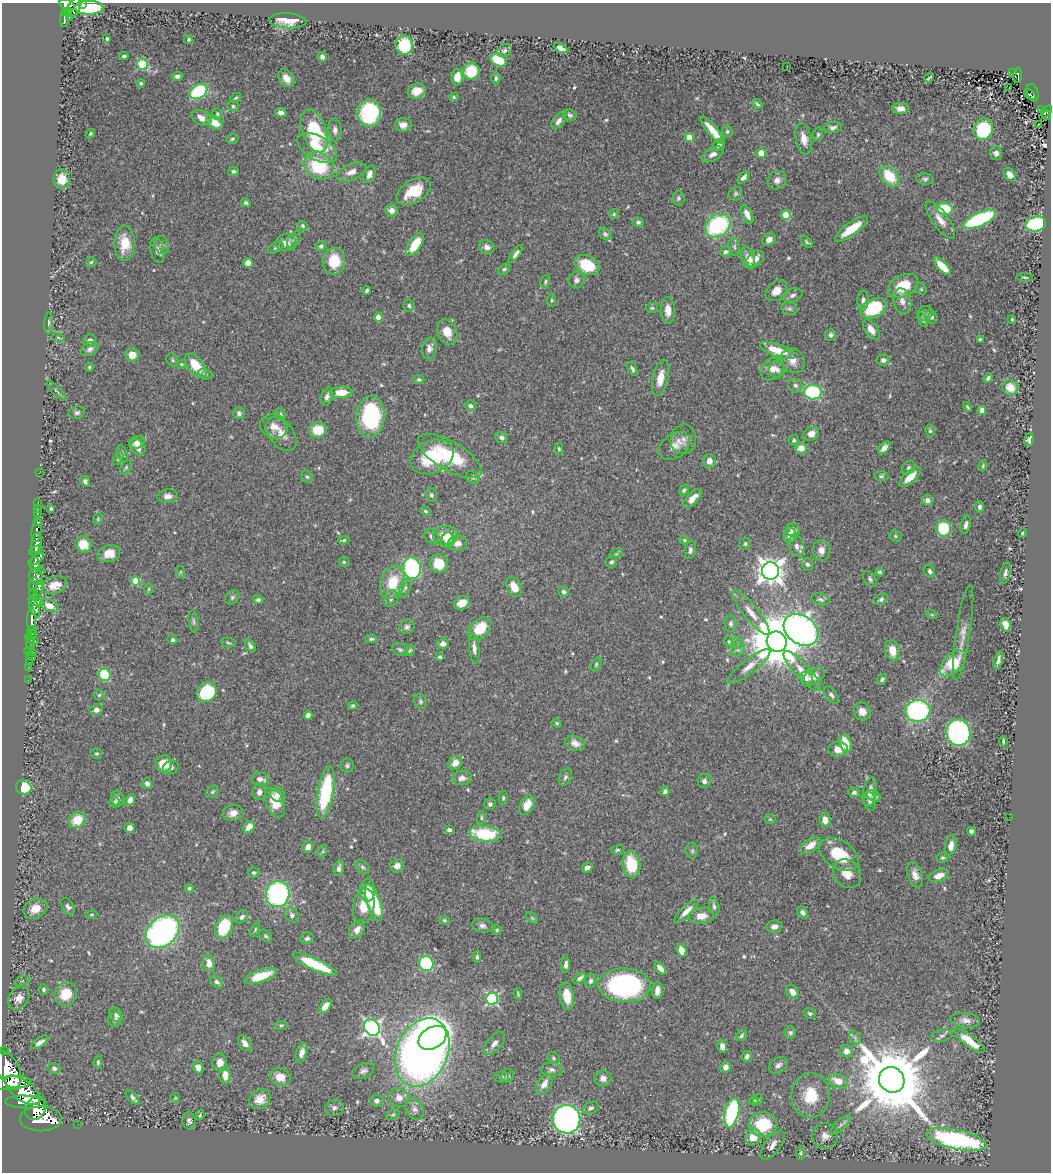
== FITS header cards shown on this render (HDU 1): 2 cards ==
NAXIS1  =                 1049
NAXIS2  =                 1170

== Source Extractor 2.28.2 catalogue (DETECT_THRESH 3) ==
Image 1049 x 1170 px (HDU 1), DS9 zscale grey, 1 PNG px = 1 image px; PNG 1053 x 1174 px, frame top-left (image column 1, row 1170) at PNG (2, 3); each listed source drawn as its Kron ellipse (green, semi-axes under 4 px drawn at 4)
Background 0.712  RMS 0.018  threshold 0.0545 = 3 sigma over >= 5 px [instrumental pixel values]
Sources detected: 580; of the 580, the 500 brightest by FLUX_AUTO listed and drawn (80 fainter detections omitted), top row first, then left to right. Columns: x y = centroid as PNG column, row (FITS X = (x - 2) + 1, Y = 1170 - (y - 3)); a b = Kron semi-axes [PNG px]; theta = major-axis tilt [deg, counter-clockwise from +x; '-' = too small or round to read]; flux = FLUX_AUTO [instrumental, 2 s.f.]
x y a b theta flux
82 4 3 3 - 30
67 5 8 5 -29 350
74 8 10 6 63 500
89 8 14 7 0 140
69 11 4 3 - 70
65 13 4 3 - 95
69 17 3 2 - 13
64 19 8 3 88 160
288 21 18 7 -3 18
107 38 3 3 - 2.7
189 39 4 4 - 1.6
404 45 9 8 - 63
560 48 7 4 -26 7
504 50 7 6 - 3.3
124 56 5 3 - 2.3
322 57 4 4 - 6.3
498 60 8 5 -28 43
143 64 6 5 - 89
787 66 2 2 - 2.8
471 71 8 8 - 40
1013 72 3 2 - 15
1018 75 7 4 87 100
177 76 6 4 3 3.6
457 77 8 6 85 11
286 78 10 7 -54 13
496 78 6 4 -89 2.5
929 78 5 2 - 1.6
141 83 4 4 - 1.9
1009 87 2 2 - 1.5
417 91 9 7 16 13
198 92 9 6 33 110
1033 93 9 5 -72 110
1030 94 6 2 -39 39
454 97 4 4 - 1.9
236 98 6 4 39 1.7
757 104 5 4 - 2.1
233 106 6 5 - 2.3
900 108 8 5 2 9.4
1042 109 3 2 - 8.3
1046 111 7 3 49 75
281 113 6 4 -18 4.6
369 113 14 12 88 130
217 114 6 5 - 2.1
570 115 7 5 -19 2.7
1047 115 4 2 - 26
202 118 10 7 -22 9.8
559 121 10 5 52 6
214 122 9 6 -31 21
1038 124 2 2 - 2.5
403 125 8 7 - 7.8
833 127 9 5 9 4.1
983 129 11 9 70 75
335 130 11 6 -87 5.6
713 130 17 5 -50 17
314 131 22 12 -69 100
727 131 6 5 - 2
90 134 5 4 - 1.6
818 134 7 5 77 2.3
689 138 4 4 - 26
232 139 6 4 17 2.1
804 139 16 8 -78 13
719 145 6 5 - 5.5
317 148 22 12 -29 31
761 153 5 5 - 16
996 153 6 6 - 5.1
713 154 11 6 27 6.9
319 166 16 13 -27 69
233 171 5 5 - 2.7
351 172 16 8 22 9.8
369 174 9 5 69 7.7
1010 175 7 5 -55 8
889 176 12 8 -47 40
744 177 7 4 45 5.4
62 179 10 8 87 21
925 179 9 5 -5 3
777 180 10 8 42 7.2
414 191 19 11 31 39
735 194 7 6 - 2.7
678 198 7 6 - 3.1
246 203 5 4 - 2.3
945 209 8 6 -8 47
391 210 6 6 - 7.9
614 214 5 5 - 1.7
747 214 10 5 -65 9.5
786 215 5 4 - 45
980 219 17 7 24 140
940 220 22 8 -54 14
638 222 6 4 13 2.8
1036 224 10 7 13 87
303 226 5 4 - 1.7
718 226 14 10 34 130
851 229 20 6 36 32
605 234 7 5 -45 2.9
294 239 10 5 58 3
769 239 7 6 - 7.4
807 242 7 3 -43 2.1
125 243 17 10 -90 28
286 243 10 8 2 11
162 245 9 7 -71 4.5
415 245 13 6 57 36
321 246 6 5 - 2.8
276 247 8 4 30 2.3
487 247 8 6 -25 6.6
734 247 9 5 -80 3.2
157 250 12 7 -76 6.5
726 252 6 5 - 2.9
516 254 10 4 55 4.6
748 258 11 6 -73 12
755 259 10 6 40 11
334 261 13 11 86 35
91 262 5 5 - 1.9
248 263 5 5 - 14
587 265 13 9 -24 47
942 266 11 5 -45 23
504 269 6 5 - 2.3
1025 277 8 3 -3 1.7
576 280 8 8 - 4.5
545 282 7 4 72 2.2
903 286 16 10 28 37
921 289 6 5 - 1.6
367 291 4 3 - 2.7
776 291 12 9 42 11
792 295 10 6 20 4.3
551 300 7 3 83 1.6
863 301 10 5 88 4.6
902 301 13 8 -74 8.4
409 306 6 5 - 2.7
652 308 6 5 - 2
789 308 8 6 -12 3
873 308 14 9 27 75
668 310 13 7 -87 12
925 313 8 6 42 3
378 317 4 4 - 17
931 317 7 6 - 3.4
1012 319 4 3 - 1.6
923 320 8 4 -65 2.2
48 323 11 4 87 3
871 329 11 6 -55 11
447 332 13 9 -69 19
831 335 6 5 - 3.5
58 338 7 3 -9 1.6
90 340 6 6 - 4.6
980 340 4 3 - 3.1
429 348 11 7 76 7.8
90 349 9 6 29 4.8
777 350 18 6 -18 29
132 355 7 6 - 14
173 360 7 5 -52 2.3
883 360 6 5 - 4.9
793 361 13 11 -56 12
181 364 5 4 - 1.5
196 366 14 7 -50 34
89 367 4 4 - 1.7
632 369 7 4 -62 2.9
772 369 13 10 41 11
777 370 8 8 - 5.7
205 374 7 5 -18 2.5
660 378 18 8 78 18
988 378 5 4 - 2.9
419 379 5 4 - 2.6
795 386 7 6 - 3.8
1010 387 8 7 - 21
57 391 13 3 -47 2.9
341 392 11 6 3 23
813 392 9 7 -5 110
327 397 9 5 72 4.9
470 406 6 5 - 3.4
967 407 5 3 - 1.6
982 411 4 4 - 25
77 413 8 6 14 3.6
239 413 6 6 - 3.2
281 414 6 4 -63 2
371 417 21 14 86 130
274 426 14 11 -22 12
318 430 9 7 10 29
930 431 6 4 -76 2.4
281 434 19 12 -54 15
811 434 8 6 27 8.7
501 437 6 5 - 4.4
683 439 15 12 79 11
794 440 5 5 - 2.3
1029 440 6 4 74 4.4
137 443 8 6 19 6.1
674 446 17 12 36 13
138 447 9 6 -60 9
801 448 6 5 - 15
884 448 7 4 48 5.7
559 449 6 4 -80 2
122 454 9 5 -72 3.1
450 456 36 14 -30 71
432 457 22 16 25 69
118 459 7 4 62 2
709 461 7 6 - 8.8
983 466 6 4 71 1.7
126 467 7 5 63 2.4
908 468 7 6 - 3.4
39 473 2 2 - 8.1
881 476 7 5 1 2.4
307 477 6 5 - 2.5
473 477 7 5 -46 2.5
910 477 13 6 42 18
85 481 6 5 - 3.2
684 490 6 4 52 2.6
431 495 7 5 -71 2.6
168 496 10 7 6 6.7
693 498 12 5 46 14
927 500 6 5 - 4.2
38 503 2 2 - 8.9
979 507 6 4 81 3.3
38 508 2 2 - 8.3
51 509 4 3 - 2.1
425 511 6 4 -27 1.7
37 513 4 3 - 69
98 519 6 4 71 1.6
38 522 3 3 - 90
966 525 9 5 75 4.6
944 528 8 7 - 59
793 530 7 6 - 6.8
37 531 12 5 82 190
1023 533 5 3 - 1.7
445 535 12 9 6 24
790 535 8 6 -90 9
895 536 6 5 - 2.2
432 537 8 6 -55 5.2
344 540 6 4 16 2
447 540 7 6 - 8.8
684 540 5 4 - 1.9
37 543 10 5 80 1000
458 543 9 8 - 7.4
83 544 8 8 - 22
745 544 6 5 - 2.5
796 546 11 7 -72 6.7
36 550 7 4 24 480
690 550 9 5 82 3.9
821 550 10 9 - 8.6
109 553 11 8 17 16
616 554 7 4 18 2
36 559 9 4 35 900
344 562 5 5 - 1.7
611 562 6 5 - 2.9
439 564 9 8 - 30
807 564 6 5 - 3.8
35 565 8 5 -89 1200
412 568 11 9 -81 170
40 570 3 2 - 3.7
770 571 8 8 - 1200
930 571 7 5 -59 3.1
181 572 6 4 -71 1.8
880 572 4 3 - 2.4
1005 573 11 5 77 3.6
36 577 8 6 -73 770
870 579 9 5 -54 3.2
135 581 4 4 - 35
393 582 16 12 71 38
34 584 7 4 75 330
54 585 13 8 17 16
514 587 10 7 -64 16
39 588 7 4 70 260
405 588 10 5 67 3.6
149 589 5 5 - 1.6
564 592 5 5 - 3.4
34 594 6 4 -74 450
232 597 8 6 45 2.9
391 599 8 7 - 5.2
820 599 9 5 -15 3.8
881 599 7 5 28 3
258 600 5 4 - 2.5
36 601 8 3 -21 460
462 603 8 6 28 14
49 605 10 6 -21 10
34 607 10 4 -69 470
751 613 28 7 -51 16
932 615 6 4 -19 1.5
32 620 12 4 90 880
194 621 11 5 -83 2.9
731 624 8 6 -88 3.2
1006 625 7 5 -72 12
407 627 8 7 - 3.8
479 629 13 9 46 34
32 630 4 3 - 310
801 630 19 14 -36 660
963 632 48 7 81 12
31 634 6 3 37 400
371 639 6 4 2 2.4
30 640 3 3 - 38
35 640 3 2 - 21
172 640 5 4 - 2.5
729 641 5 4 - 1.7
777 642 10 9 - 9300
30 643 7 3 -90 74
228 643 7 5 -8 2.1
738 643 6 5 - 2.4
443 644 5 5 - 5.9
250 646 7 4 -54 3.3
474 648 15 5 -84 6.2
400 649 8 5 -30 2.8
410 650 6 4 57 2
738 650 7 5 43 3
30 651 6 3 -15 28
893 651 11 7 -78 18
29 655 3 3 - 27
440 657 4 3 - 2.5
33 658 3 3 - 61
998 660 9 3 75 4
29 662 2 2 - 12
953 663 16 9 43 51
596 664 7 4 64 2.1
749 667 26 7 38 13
28 668 2 2 - 6.6
802 671 26 7 -48 17
105 675 6 6 - 79
814 676 13 7 31 12
806 678 7 6 - 4
882 679 6 4 51 2.3
28 680 2 2 - 8.2
207 692 10 9 - 71
99 695 5 5 - 1.8
831 695 10 5 -53 3.4
420 701 8 6 -68 2.9
353 705 5 4 - 2.1
96 710 6 5 - 6.3
862 711 9 8 - 10
918 711 12 11 - 190
308 715 5 4 - 6.3
557 723 5 4 - 1.6
958 732 13 12 - 280
1003 741 5 2 - 1.7
575 743 10 7 -24 7.2
845 743 9 6 -69 32
838 749 10 7 2 11
97 754 5 5 - 1.9
455 763 7 6 - 13
164 764 8 8 - 21
347 765 7 6 - 3.1
171 767 8 6 22 4
565 777 9 6 62 3.5
462 778 10 7 6 5.7
260 779 8 7 - 7.4
704 781 7 6 - 3.6
147 784 5 5 - 5.1
24 787 8 7 - 42
665 791 5 4 - 4
212 792 7 5 43 2.3
259 792 8 6 82 5.9
326 792 26 8 80 110
854 792 6 5 - 4.2
870 792 15 7 79 11
278 795 7 7 - 7.9
874 796 8 5 -28 3.5
117 798 8 6 -76 5.1
503 798 6 4 81 1.9
130 800 6 4 58 7.8
870 801 9 6 -78 4.7
115 802 5 5 - 2.6
275 802 15 9 -68 32
490 804 6 6 - 3.3
527 805 10 7 62 15
233 813 10 8 16 8.6
1009 817 2 2 - 5.7
481 818 6 4 -89 2
770 819 5 5 - 1.6
77 820 9 7 40 28
825 820 7 5 -84 11
249 827 6 5 - 14
129 828 5 5 - 9.5
449 830 4 4 - 7.2
971 831 4 4 - 3.9
485 834 16 8 -6 70
810 845 12 6 34 14
951 845 10 5 80 11
308 847 6 5 - 7.2
617 850 6 4 16 2.1
323 851 6 4 72 1.9
692 851 8 6 -88 2.4
839 855 21 13 -32 49
943 858 5 5 - 2
631 864 13 8 -82 49
397 866 7 6 - 7.7
362 867 8 5 -40 2.8
339 868 8 5 79 5.3
587 868 6 4 27 5.9
254 873 6 5 - 2.3
847 874 15 13 -52 15
915 875 13 7 -71 9.1
939 876 10 6 20 12
189 888 4 4 - 2.3
367 890 11 7 89 20
278 894 13 12 - 200
374 902 19 7 -72 70
364 906 17 10 80 23
714 906 9 5 -76 4
68 907 9 6 -59 4.1
35 909 12 9 26 16
686 911 16 5 44 11
803 912 6 5 - 4.9
91 915 6 4 6 1.5
292 915 8 6 -56 4.7
701 916 12 8 5 13
242 917 7 5 45 4.1
532 918 7 4 -44 2.1
444 920 5 4 - 1.8
482 926 10 7 -13 4.9
774 926 8 6 10 5.5
224 927 12 8 69 59
357 929 10 6 54 7.4
255 930 8 4 64 1.8
497 930 4 4 - 1.6
163 932 19 14 41 430
265 936 7 5 -41 2.3
307 938 7 5 27 3.4
681 950 6 4 -71 22
477 957 6 4 85 2.5
209 963 9 6 -83 9.1
426 963 7 7 - 96
315 964 24 6 -25 53
566 965 8 4 88 4.9
660 968 7 4 -48 7.9
260 976 17 6 18 36
580 978 7 4 40 3.7
22 981 8 4 19 2.4
590 981 7 5 82 3.6
217 982 7 5 -42 3.4
624 985 26 17 -2 210
43 990 5 4 - 2.5
657 991 8 5 88 8
792 992 7 5 -51 8.3
66 994 12 10 61 29
518 994 6 4 -80 1.8
567 996 14 7 -81 22
19 998 12 9 51 11
492 999 6 6 - 160
325 1006 8 5 53 12
810 1013 6 5 - 2.5
116 1015 7 6 - 4.3
115 1020 7 6 - 3.6
965 1020 15 7 -7 7.6
281 1025 6 4 7 1.9
372 1028 9 7 -53 420
790 1032 6 6 - 2.7
741 1036 6 4 47 2.3
942 1036 10 6 11 4.1
433 1038 15 10 31 240
855 1038 7 4 -57 3.1
970 1041 18 5 -37 27
40 1042 10 4 32 5.9
245 1043 9 6 -57 8.2
494 1044 14 7 50 7.1
722 1046 6 4 -76 7.2
5 1051 2 2 - 19
846 1051 6 6 - 8
422 1052 35 25 67 1100
302 1053 10 5 73 7.5
747 1056 5 4 - 4.3
553 1058 6 5 - 2.6
98 1062 6 4 84 2.1
220 1062 9 7 83 12
778 1065 10 7 36 5.3
198 1067 6 5 - 8.6
726 1067 5 5 - 7.1
54 1068 6 5 - 3.6
8 1069 19 11 -63 4000
551 1070 10 7 -6 4.8
363 1071 11 7 23 5.1
225 1075 8 6 -86 13
508 1076 7 6 - 3.4
280 1077 10 9 - 17
501 1077 7 5 0 2.4
603 1078 8 8 - 6.5
892 1080 13 12 - 16000
838 1081 10 6 -25 17
11 1083 20 7 5 3300
544 1084 11 6 57 11
23 1090 20 10 -37 4300
811 1096 22 19 84 42
133 1098 9 4 -45 3.9
175 1098 5 5 - 1.7
399 1098 10 9 - 10
260 1099 11 9 34 14
758 1100 5 4 - 1.8
376 1101 6 6 - 4.1
754 1101 5 4 - 2
25 1102 19 6 -2 2900
36 1108 12 9 59 2500
334 1108 9 8 - 4.4
591 1108 8 5 29 3.6
415 1109 11 8 -58 7.4
732 1113 15 7 76 160
393 1114 7 5 29 2
200 1115 5 3 - 1.7
41 1119 21 12 0 5100
566 1119 14 14 - 640
189 1121 8 6 -86 3.9
78 1124 2 2 - 8.2
763 1124 14 12 3 63
840 1125 13 5 43 4.8
825 1136 13 12 - 11
753 1137 8 7 - 20
956 1139 31 9 -12 230
772 1145 17 7 54 12
800 1153 7 4 84 2.2
At the frame edge (FLAGS 8, measured only in part): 2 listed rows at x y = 82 4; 67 5
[80 fainter detections neither listed nor drawn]